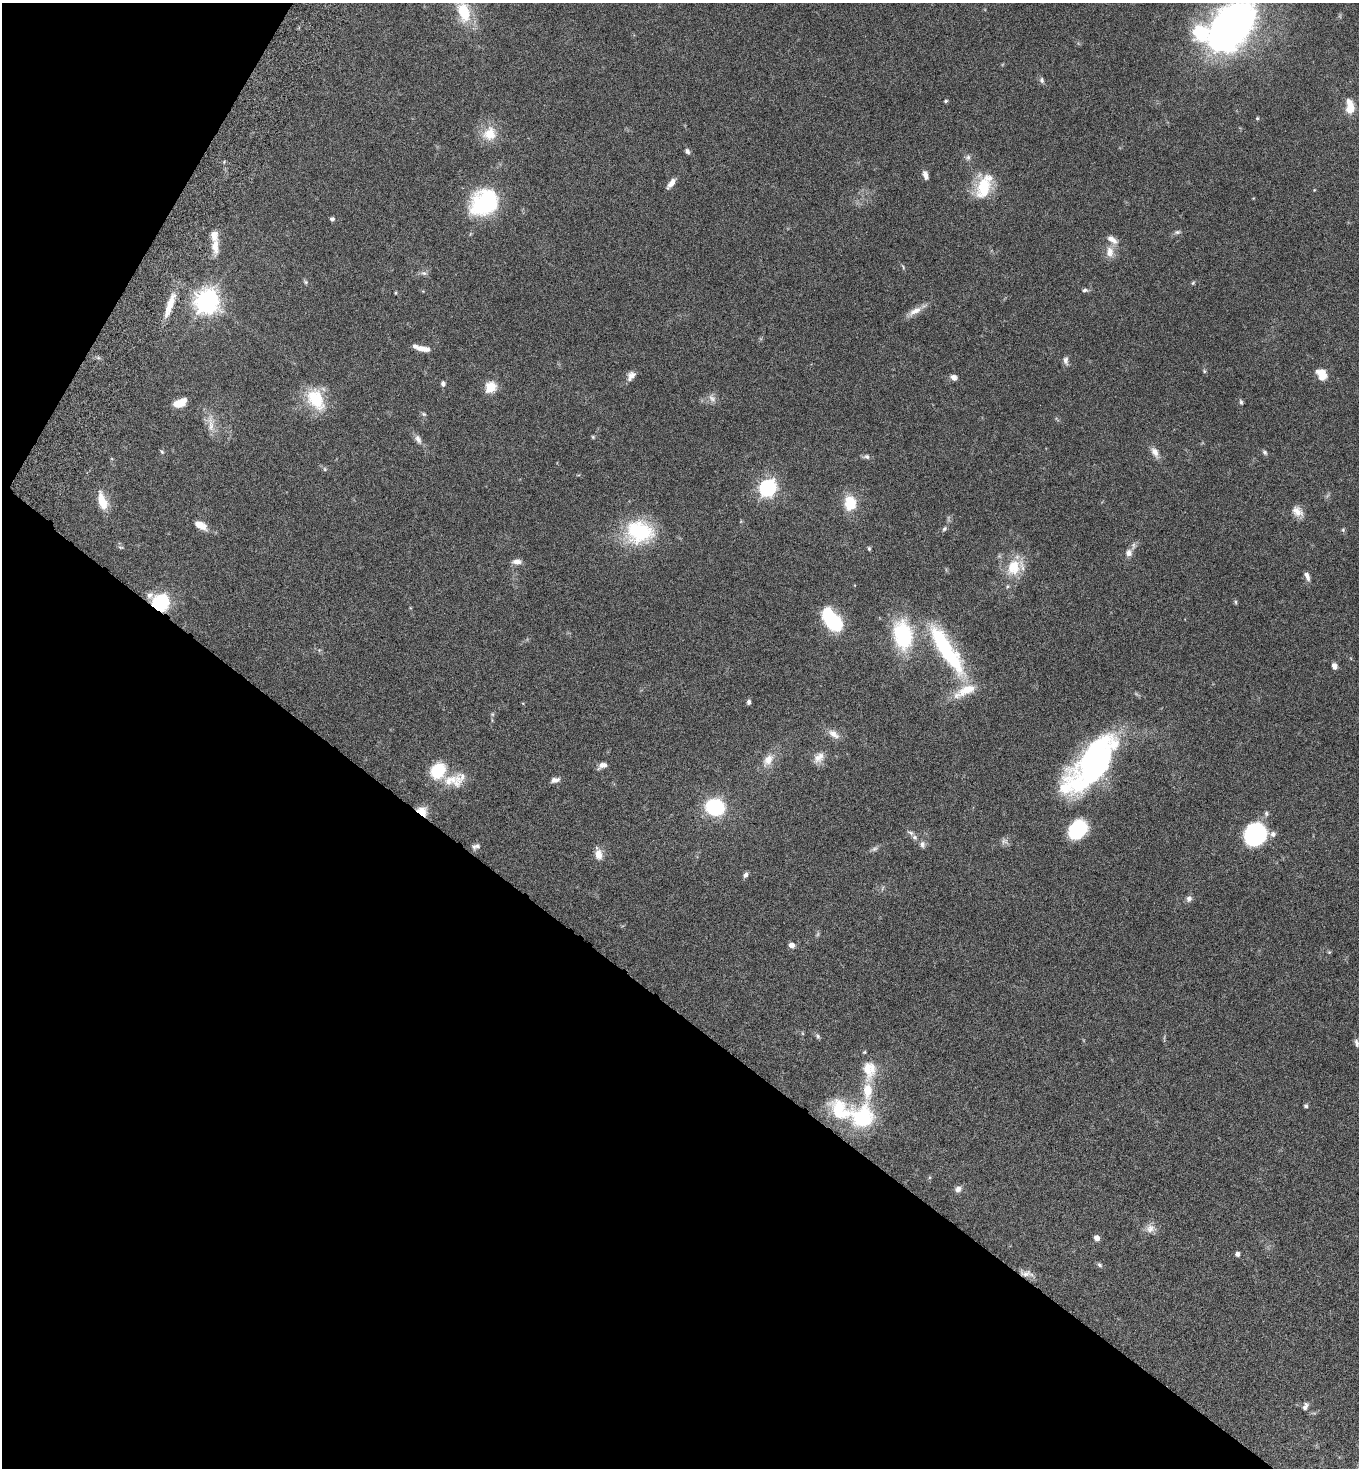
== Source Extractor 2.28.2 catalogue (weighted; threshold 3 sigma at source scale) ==
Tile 9 of 4 x 4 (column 1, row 3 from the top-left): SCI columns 346-1702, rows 1504-2969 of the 5980 x 5944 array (HDU 1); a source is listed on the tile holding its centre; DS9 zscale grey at full resolution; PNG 1361 x 1470 px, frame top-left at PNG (2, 3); no overlay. Shown black and unused: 35% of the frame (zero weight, under 5 of 9 exposures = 3% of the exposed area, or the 3 px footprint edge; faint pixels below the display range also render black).
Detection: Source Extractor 2.28.2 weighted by HDU 2 'WHT'; one run over the whole footprint, this tile lists its part. Background 0.0531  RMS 0.003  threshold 0.0124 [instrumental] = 3 sigma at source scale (4.09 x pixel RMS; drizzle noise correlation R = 1.36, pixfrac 0.8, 0.05/0.05 arcsec/px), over >= 5 px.
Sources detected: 119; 2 too faint to see at this stretch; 1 inside a brighter object's white glare — not listed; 9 inside a brighter listed object's ellipse — not listed separately; the other 107 listed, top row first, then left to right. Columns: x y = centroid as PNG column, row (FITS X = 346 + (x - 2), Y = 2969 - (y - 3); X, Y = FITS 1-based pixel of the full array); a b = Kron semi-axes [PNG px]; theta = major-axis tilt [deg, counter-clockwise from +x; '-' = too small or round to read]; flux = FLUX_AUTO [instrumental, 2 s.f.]
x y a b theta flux
464 12 27 14 -75 11
1232 26 41 26 52 170
1201 33 25 22 -45 15
1042 80 8 6 -76 0.75
946 101 5 4 - 0.39
1350 109 11 10 - 3.4
1257 118 5 4 - 0.29
489 134 21 19 47 5.8
687 151 6 5 - 0.88
968 157 8 7 - 0.86
925 175 10 5 -73 1.5
671 183 13 5 53 2
983 189 30 22 77 9.5
484 202 33 25 36 26
332 219 5 4 - 0.61
1177 232 9 5 14 0.71
215 247 23 10 -89 3.6
1110 252 16 11 -88 2.7
903 267 8 3 -58 0.37
424 273 10 6 -10 0.9
305 282 7 5 -40 0.47
1193 283 6 4 62 0.39
1085 290 8 5 0 0.68
395 293 4 3 - 0.29
206 301 8 8 - 260
170 305 35 8 70 5.1
915 311 22 8 29 2.6
421 348 18 5 -14 2.8
1066 360 11 6 -82 1.1
1204 371 5 4 - 0.38
1322 374 13 9 -58 4
631 376 13 8 53 1.8
954 377 7 6 - 1.5
443 384 6 5 - 0.78
490 387 6 5 - 19
316 399 30 19 -61 11
1241 402 7 4 -75 0.48
180 403 12 6 24 4.9
424 414 7 5 -27 0.47
210 423 29 11 -82 3.5
593 437 5 5 - 0.35
418 439 14 8 -63 1.4
162 452 7 5 -46 0.43
1155 452 16 8 -63 2
1265 452 7 6 - 0.59
866 457 9 6 -5 0.86
325 469 6 5 - 0.41
767 488 7 7 - 100
102 501 21 9 -72 5.2
850 503 16 13 90 7.7
1297 511 16 11 -43 2.6
201 525 17 9 -30 3.2
944 529 7 6 - 0.55
1343 530 6 5 - 0.43
639 532 36 30 1 20
1133 546 12 5 78 0.85
121 547 7 3 -8 0.38
869 548 5 4 - 0.4
1129 553 8 8 - 1.5
517 562 10 6 2 1.7
1013 567 24 18 67 8.2
1307 576 11 5 -69 1.3
160 602 13 11 -34 22
1236 602 6 4 -89 0.39
832 621 24 13 -52 20
903 635 36 22 -81 21
319 650 5 5 - 0.4
947 650 62 14 -57 34
1334 666 7 5 -59 1.3
749 702 6 5 - 0.72
492 714 6 5 - 0.43
834 734 18 9 -35 2.3
819 758 17 11 50 2.5
1098 758 77 26 45 80
768 760 19 12 56 3.7
602 765 11 6 24 1.5
438 771 16 13 54 11
455 780 32 16 12 6.3
555 780 11 6 12 1.3
715 807 11 8 -19 43
422 811 13 10 -39 3.4
1266 813 7 6 - 0.6
1077 830 15 12 51 25
1254 835 17 15 36 45
914 837 7 6 - 0.86
1004 841 11 8 -33 1.1
922 844 9 7 -83 1
476 846 11 7 17 1.1
874 849 11 6 30 0.86
598 854 14 9 -80 2.6
745 875 7 5 55 0.91
1189 899 8 7 - 1
791 945 7 6 - 1.4
1329 952 5 5 - 0.33
802 1033 6 3 -71 0.29
818 1036 8 5 -54 0.6
1357 1043 12 5 -76 0.83
869 1070 30 18 -89 7.1
1306 1106 5 4 - 0.6
862 1117 26 25 - 20
958 1189 9 7 43 1.3
1150 1228 13 13 - 2.2
1096 1238 5 5 - 2
1237 1254 5 5 - 0.94
1099 1265 7 5 -45 0.62
1026 1274 18 9 -3 1.9
1305 1406 11 6 65 1
Overlapping masked pixels (flux is a lower limit): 3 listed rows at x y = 160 602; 422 811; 1026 1274
Isophote crosses this tile's border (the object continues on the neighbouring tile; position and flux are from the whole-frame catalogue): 2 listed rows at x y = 464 12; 1232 26